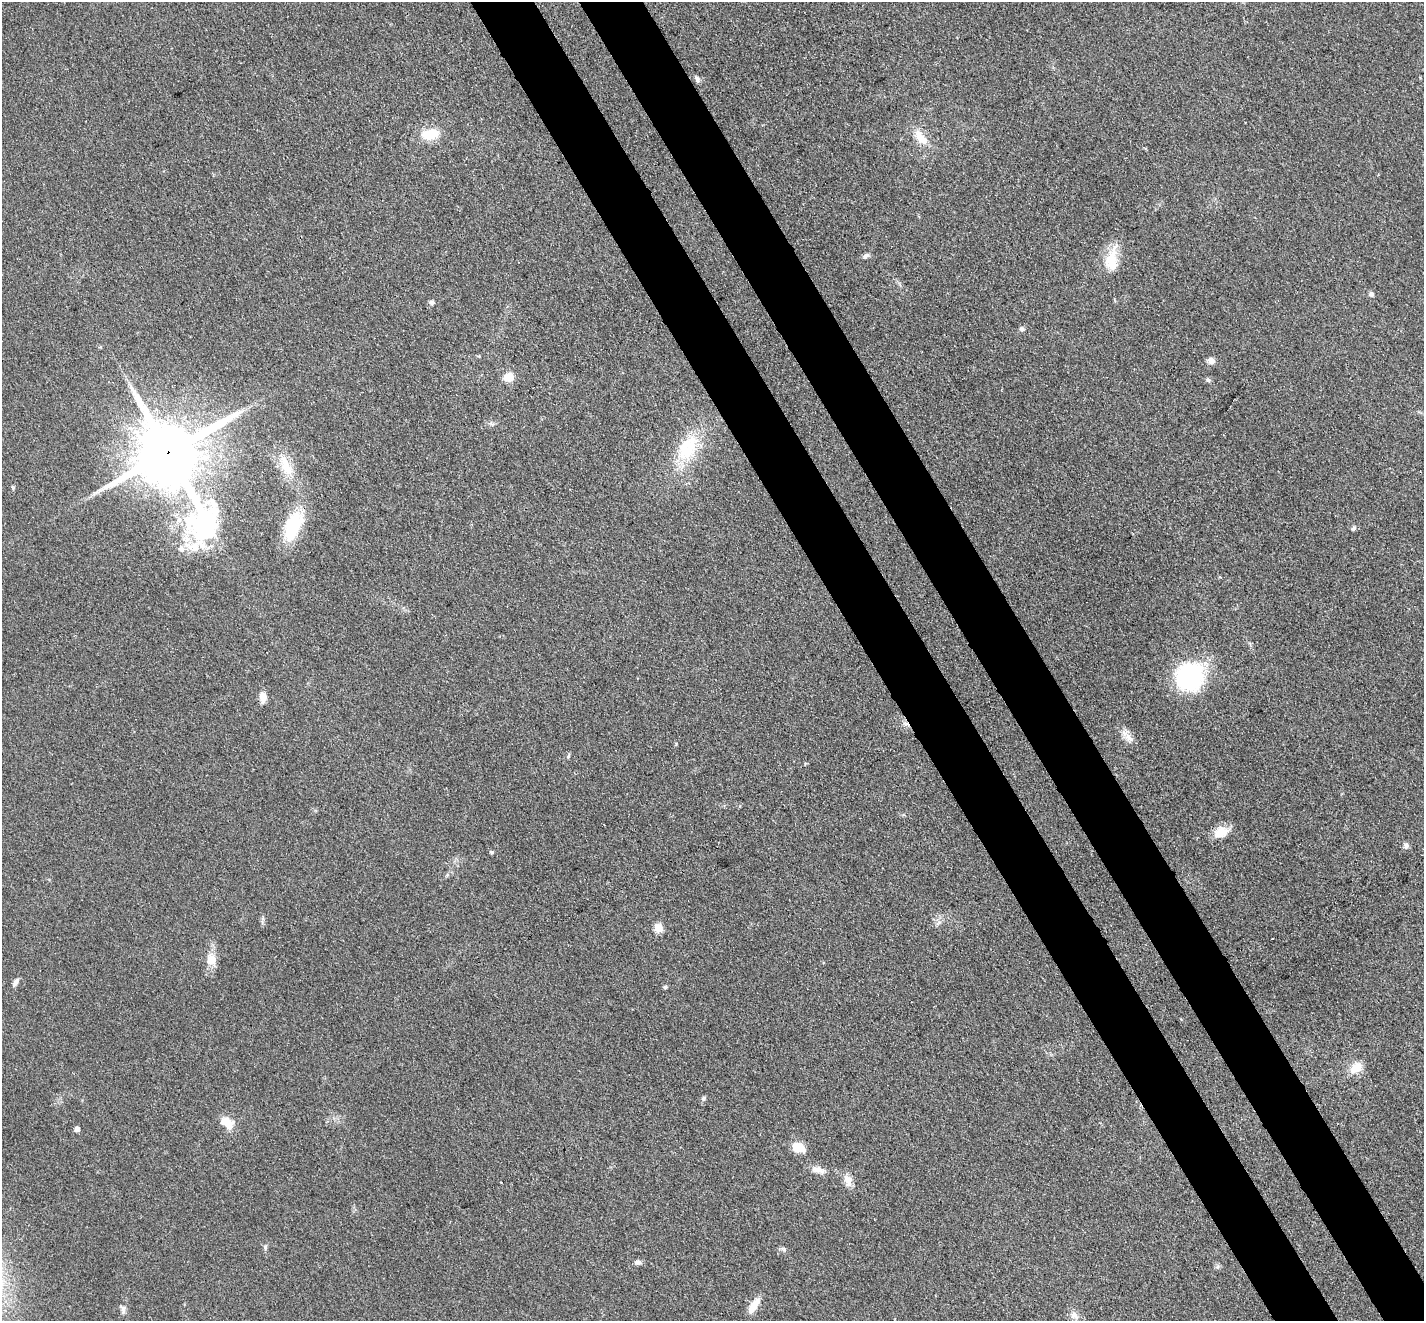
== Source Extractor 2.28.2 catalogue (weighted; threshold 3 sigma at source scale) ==
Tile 6 of 4 x 4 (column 2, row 2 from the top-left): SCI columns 1504-2925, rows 2972-4290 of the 5851 x 5809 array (HDU 1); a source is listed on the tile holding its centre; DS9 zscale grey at full resolution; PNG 1426 x 1323 px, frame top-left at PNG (2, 2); no overlay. Shown black and unused: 9% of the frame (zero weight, under 3 of 4 exposures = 7% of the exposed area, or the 3 px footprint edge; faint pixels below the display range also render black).
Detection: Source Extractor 2.28.2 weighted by HDU 2 'WHT'; one run over the whole footprint, this tile lists its part. Background 0.0899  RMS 0.0078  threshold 0.035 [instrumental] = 3 sigma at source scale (4.5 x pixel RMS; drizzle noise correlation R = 1.50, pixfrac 1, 0.05/0.05 arcsec/px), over >= 5 px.
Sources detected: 43; all 43 listed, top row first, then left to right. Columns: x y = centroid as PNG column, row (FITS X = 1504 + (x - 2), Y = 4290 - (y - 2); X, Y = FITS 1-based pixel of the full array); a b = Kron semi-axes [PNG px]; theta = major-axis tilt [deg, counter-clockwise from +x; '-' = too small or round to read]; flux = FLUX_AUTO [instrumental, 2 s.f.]
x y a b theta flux
697 79 8 6 -61 2.2
430 134 23 13 9 17
921 137 23 11 -52 13
866 256 9 5 31 2.3
1112 260 31 14 83 21
1371 294 7 5 -74 1.9
432 302 6 6 - 1.6
1022 329 7 5 -16 1.6
479 356 4 4 - 0.76
1211 361 7 7 - 4.8
509 377 9 8 - 12
1208 380 7 5 -31 1.8
685 451 29 26 -24 36
168 453 31 20 -64 7100
286 467 31 12 -66 18
293 526 38 18 68 40
1353 528 6 5 - 1.9
195 547 15 11 -61 10
181 549 10 7 -78 3.3
1190 676 24 22 59 110
263 697 9 6 -87 8.7
906 724 9 6 -4 2.7
1128 738 15 9 -42 6.1
1221 832 19 12 22 12
1406 845 8 6 -83 2.6
492 852 5 4 - 1.3
658 928 9 9 - 7.2
1272 938 2 2 - 0.88
211 960 15 14 - 8.9
16 982 10 5 56 2.9
665 987 5 4 - 1.3
1356 1068 16 11 41 11
704 1098 6 5 - 1.6
227 1123 18 11 -41 11
77 1129 4 4 - 4.3
798 1147 15 11 -17 11
818 1170 21 7 -14 6.5
848 1181 15 10 -75 6.7
265 1247 7 5 72 1.5
637 1262 9 6 1 2.5
754 1305 18 7 55 11
123 1309 11 7 -68 3
1074 1315 14 8 -40 4.7
Overlapping masked pixels (flux is a lower limit): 2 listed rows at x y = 168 453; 906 724
Unlisted compact peaks at least as high as the median listed source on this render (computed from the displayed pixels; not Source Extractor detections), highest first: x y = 784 1249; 13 488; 676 744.